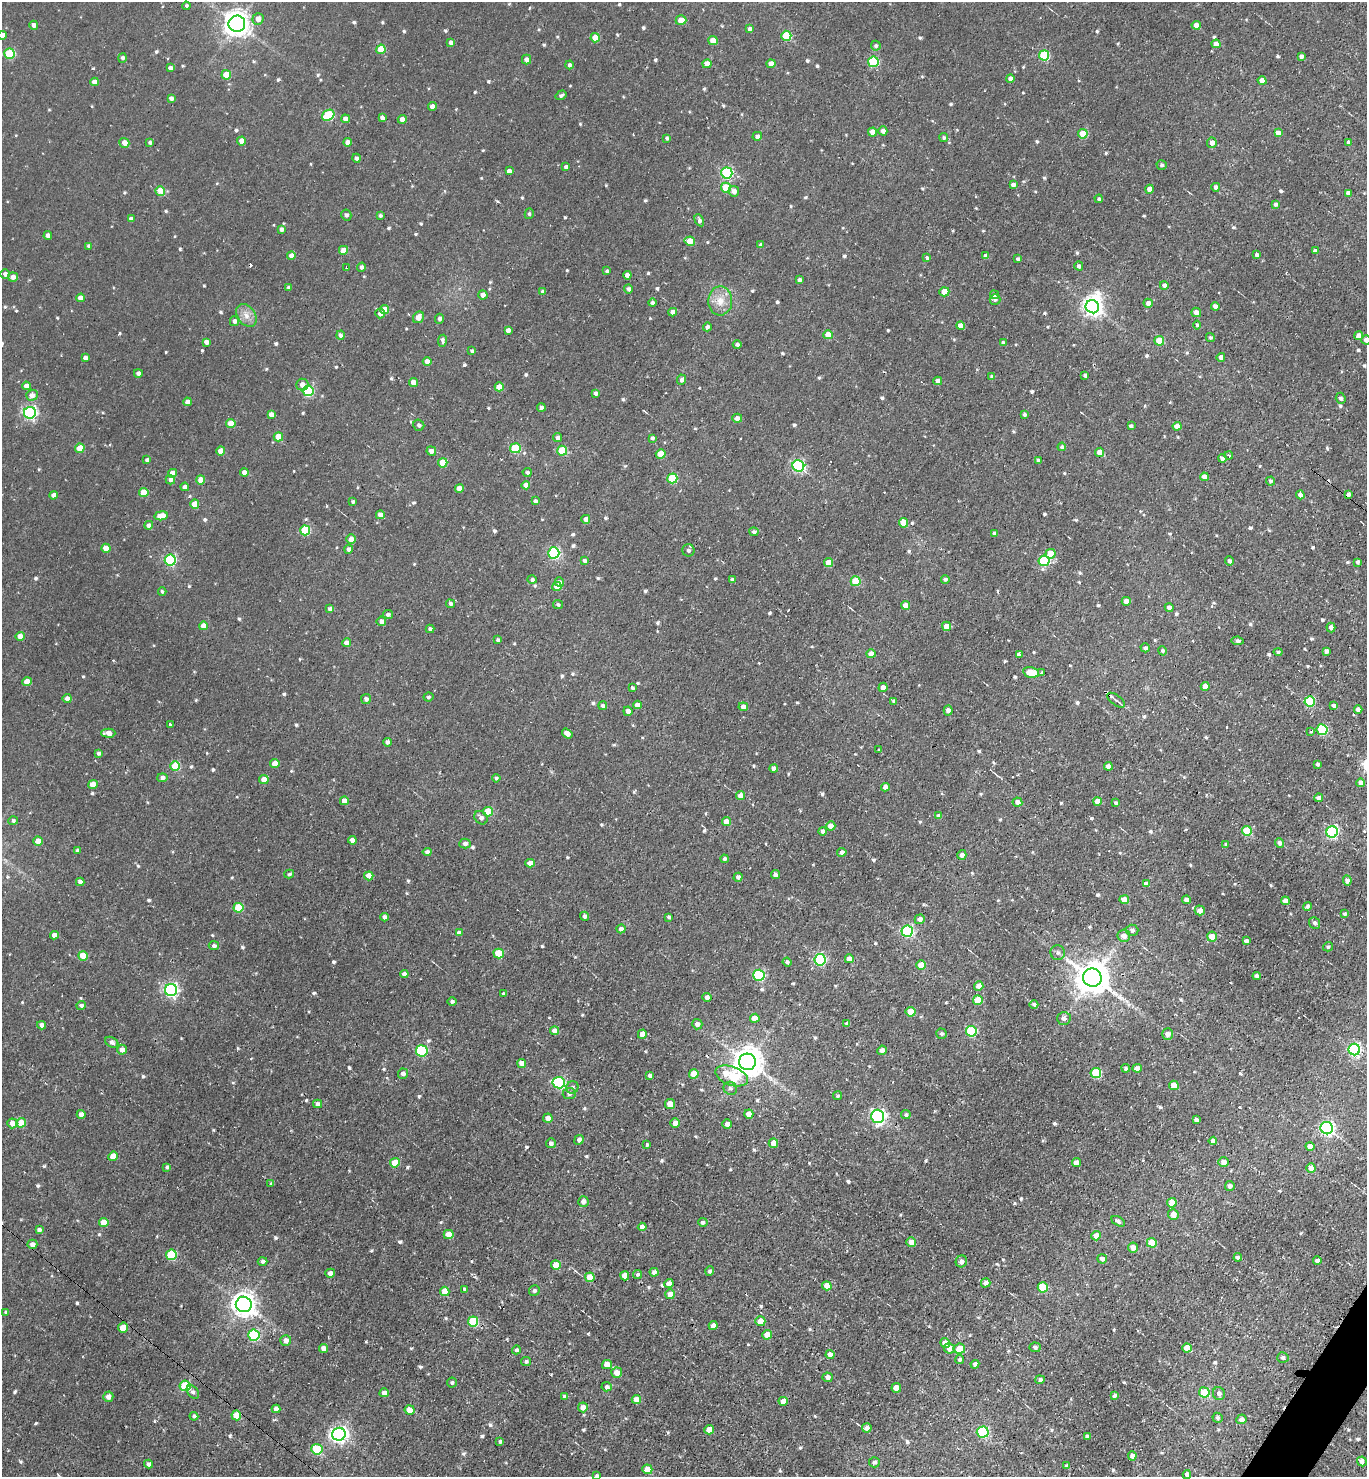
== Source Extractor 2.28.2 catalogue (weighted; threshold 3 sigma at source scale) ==
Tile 6 of 4 x 4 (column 2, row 2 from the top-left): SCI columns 1749-3113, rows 2996-4470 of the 5989 x 5982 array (HDU 1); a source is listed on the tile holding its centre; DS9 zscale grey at full resolution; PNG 1369 x 1479 px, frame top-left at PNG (2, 2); each listed source drawn as its Kron ellipse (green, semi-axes under 4 px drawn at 4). Shown black and unused: <1% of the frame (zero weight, under 2 of 3 exposures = <1% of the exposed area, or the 3 px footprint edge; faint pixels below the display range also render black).
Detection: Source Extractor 2.28.2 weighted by HDU 2 'WHT'; one run over the whole footprint, this tile lists its part. Background 0.00556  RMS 0.0037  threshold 0.0165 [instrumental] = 3 sigma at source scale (4.5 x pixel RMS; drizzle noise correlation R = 1.50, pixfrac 1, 0.05/0.05 arcsec/px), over >= 5 px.
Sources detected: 804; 1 inside a brighter object's white glare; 5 cosmic-ray / hot-pixel residue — neither listed nor drawn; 2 inside a brighter listed object's ellipse — not listed separately; of the other 796, all 500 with FLUX_AUTO >= 0.679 (the completeness limit of this list) listed and drawn (296 fainter detections not listed), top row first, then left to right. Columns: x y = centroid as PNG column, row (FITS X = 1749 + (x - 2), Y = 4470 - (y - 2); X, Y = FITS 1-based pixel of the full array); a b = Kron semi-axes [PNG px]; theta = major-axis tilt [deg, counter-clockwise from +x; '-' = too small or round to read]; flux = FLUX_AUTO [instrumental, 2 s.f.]
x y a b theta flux
186 6 4 4 - 0.76
258 19 6 5 - 2.2
681 20 5 5 - 5.3
237 24 8 8 - 370
34 25 4 4 - 1.5
1196 25 4 4 - 3.5
749 29 4 4 - 1
3 35 4 4 - 2
786 36 5 5 - 15
595 38 4 4 - 6.9
713 40 4 4 - 4.5
451 43 4 4 - 1.9
1216 44 4 4 - 3.7
876 46 5 5 - 0.81
381 49 4 4 - 9.9
9 54 5 5 - 21
1044 55 5 5 - 21
1301 57 4 4 - 1.4
123 58 5 4 - 1
527 60 5 4 - 1.7
873 62 5 5 - 27
707 64 4 4 - 3.2
771 64 4 4 - 3.2
569 65 4 4 - 0.92
170 68 4 4 - 1.3
226 75 5 4 - 7.8
1010 79 4 4 - 1.5
1262 81 4 4 - 3.5
94 82 4 4 - 2.5
561 95 6 3 34 0.77
171 98 4 4 - 1.4
432 106 4 4 - 2.2
328 115 7 5 33 24
382 118 4 4 - 1.6
346 119 4 4 - 1.9
402 119 4 4 - 2.7
883 131 4 4 - 1.6
873 132 4 4 - 5.5
1278 133 4 4 - 2.6
1083 134 5 4 - 9.3
757 136 5 4 - 1
944 137 4 4 - 0.75
667 138 4 4 - 0.8
242 141 4 4 - 3.3
150 142 4 4 - 0.68
347 142 4 4 - 2.2
1348 142 4 3 - 0.74
124 143 5 5 - 3
1212 143 5 5 - 2.3
357 158 4 4 - 0.97
1162 165 5 5 - 0.78
566 167 4 4 - 1.3
509 171 4 4 - 2
727 173 5 5 - 40
1013 185 4 4 - 1.6
1216 187 4 4 - 1.2
726 188 5 5 - 10
1150 189 4 4 - 3
160 191 5 4 - 7.8
734 191 5 5 - 2
1348 193 4 4 - 1.7
1099 199 4 4 - 0.82
1275 204 4 3 - 0.97
529 214 5 4 - 0.68
346 215 5 5 - 0.95
380 216 4 4 - 0.72
131 219 4 4 - 1.3
699 220 6 4 -61 0.97
281 229 4 3 - 1.2
48 236 4 4 - 1.6
690 241 5 4 - 5.8
761 245 4 3 - 1.1
88 246 4 4 - 0.85
343 250 4 4 - 4.1
1315 251 4 4 - 1.3
1257 255 4 3 - 1.1
291 256 4 4 - 3
986 256 4 4 - 1.7
927 258 4 3 - 0.73
1018 259 4 4 - 1.1
1079 266 4 4 - 1.2
361 267 4 4 - 1
346 268 3 2 - 0.8
607 271 4 4 - 0.74
5 274 5 5 - 1.5
627 275 4 4 - 1.9
13 277 5 4 - 2
799 280 4 3 - 1
1164 285 4 4 - 1.4
289 287 4 4 - 0.9
629 289 4 4 - 1.2
543 291 4 4 - 0.72
944 292 5 4 - 4.9
483 295 4 4 - 1.7
994 295 4 4 - 1.2
80 298 4 4 - 2.9
995 300 5 5 - 0.91
720 301 14 12 87 4.7
653 303 4 4 - 1
1148 303 4 4 - 2.2
1215 306 4 4 - 1.7
1092 307 7 6 - 180
384 310 4 4 - 5.1
673 312 4 4 - 2.2
1196 312 5 5 - 2.1
380 314 5 4 - 1.7
246 315 12 9 -55 2.8
418 317 6 5 - 3
439 319 5 4 - 1.1
234 321 5 4 - 1.2
1197 325 4 4 - 0.77
961 326 4 4 - 4.1
707 327 4 4 - 1.2
508 330 4 4 - 1.8
341 335 4 4 - 1.5
828 335 4 4 - 5.3
1359 336 4 4 - 2.4
1210 337 4 4 - 0.68
1366 340 4 4 - 1.7
442 341 6 3 82 1.7
1159 341 5 4 - 7.3
206 342 4 4 - 1.9
1003 343 4 4 - 0.85
737 345 4 4 - 1.1
472 351 3 3 - 0.71
1221 357 4 4 - 1.8
85 358 4 4 - 1.5
427 361 4 4 - 2.7
138 373 4 4 - 1.3
1085 375 3 3 - 0.84
992 377 4 4 - 1.3
682 380 5 4 - 1.2
938 381 4 4 - 2.4
413 382 4 4 - 3.5
302 385 6 6 - 2.1
26 386 4 4 - 2.6
499 387 4 4 - 6
308 391 5 5 - 32
596 393 4 3 - 1.2
32 395 6 5 - 2.1
1341 398 5 4 - 0.91
187 402 4 4 - 2.2
541 407 4 4 - 0.86
30 413 6 6 - 72
271 414 4 4 - 2
1024 414 3 3 - 0.81
737 418 5 4 - 1.7
231 423 4 4 - 5.6
419 425 6 5 - 1
1131 426 4 3 - 0.87
1177 426 4 4 - 3.2
278 437 4 4 - 5.4
558 438 4 4 - 1.6
652 438 4 4 - 0.83
1062 447 4 4 - 0.93
80 448 5 4 - 6.9
515 448 5 5 - 17
221 451 4 4 - 4.3
431 451 5 4 - 1.8
562 451 5 5 - 13
1100 452 5 4 - 5.1
661 454 5 4 - 7.8
1229 456 4 2 - 0.72
1222 458 4 3 - 1.4
147 460 4 4 - 1.1
1038 461 3 3 - 0.97
443 463 5 4 - 7.9
798 466 6 5 - 50
244 472 4 4 - 2.1
527 472 4 4 - 0.84
172 473 4 4 - 3.9
1204 477 4 4 - 2.7
672 478 5 5 - 17
170 480 5 4 - 1.3
201 480 4 4 - 4.9
1270 481 4 4 - 0.84
526 485 4 4 - 2.5
185 487 4 4 - 1.4
459 488 4 4 - 3.2
144 493 5 4 - 7.4
1349 494 4 3 - 1.4
54 495 4 4 - 2.4
1300 495 4 4 - 1.9
535 501 4 3 - 0.9
353 502 4 3 - 0.68
195 504 4 4 - 6.3
380 515 4 4 - 2.8
161 516 7 4 8 5.7
586 519 4 4 - 1.8
903 523 5 4 - 4.8
149 525 4 4 - 1.7
305 530 5 5 - 17
754 532 5 4 - 0.85
994 533 4 4 - 1
351 539 4 4 - 2.8
106 548 4 4 - 4.3
349 549 4 4 - 1.5
688 550 6 6 - 1.1
554 553 5 5 - 40
1050 554 5 4 - 5.8
170 560 5 5 - 37
584 560 4 4 - 1
1044 561 5 5 - 25
1229 561 5 4 - 0.96
1357 562 4 3 - 0.93
828 563 4 4 - 6
532 579 4 4 - 0.83
945 579 4 4 - 0.83
732 580 4 3 - 0.95
856 581 5 5 - 10
559 582 5 4 - 1.5
557 587 4 4 - 4.5
162 591 4 4 - 0.73
1126 601 4 4 - 3.7
450 604 4 4 - 0.88
558 605 5 4 - 0.73
905 605 4 4 - 3.1
1169 608 4 4 - 1.6
330 609 4 4 - 1.1
388 614 5 4 - 0.97
381 621 5 5 - 1.9
203 626 4 4 - 3.4
946 626 4 4 - 4.1
1331 628 5 4 - 1.9
430 629 4 4 - 0.96
20 636 4 4 - 3.8
498 640 4 3 - 0.83
1237 641 6 4 -10 0.73
347 643 4 4 - 2.3
1145 648 4 4 - 1.1
1162 651 5 4 - 0.9
1326 651 4 4 - 1.4
1278 652 4 4 - 0.89
871 654 4 4 - 3.1
1019 654 4 3 - 2.5
1031 672 8 5 -13 8.6
1042 673 4 3 - 6.6
27 682 4 4 - 4.1
1205 686 4 4 - 3.5
883 687 5 4 - 2.1
632 688 4 4 - 0.68
428 697 5 4 - 0.71
67 699 4 4 - 2.3
366 699 5 5 - 1.3
1116 700 10 5 -36 1.1
894 701 4 3 - 0.84
1310 701 5 5 - 21
637 705 4 4 - 2.7
603 706 4 4 - 0.95
1334 706 4 4 - 1.5
743 707 5 4 - 2.2
948 710 5 4 - 1.6
1358 710 4 4 - 2.5
628 711 4 4 - 1.9
170 724 3 3 - 0.97
1322 730 5 5 - 31
1311 731 4 3 - 0.8
108 733 7 4 0 2.6
567 733 6 4 -36 2
387 742 4 4 - 1.1
879 750 3 3 - 1.7
98 753 3 3 - 0.76
275 764 5 4 - 5.4
1317 764 4 4 - 0.88
175 766 5 5 - 14
1108 766 4 4 - 2.6
774 768 4 4 - 1.6
162 778 5 4 - 1.6
496 778 4 4 - 0.75
264 779 4 4 - 4.3
1361 783 4 4 - 2
93 784 5 4 - 4.7
885 787 4 4 - 2.1
740 796 4 4 - 3.4
1319 798 4 4 - 2
344 801 4 4 - 2.4
1098 801 4 4 - 3.4
1017 802 5 4 - 1.8
1116 803 4 3 - 1
488 812 5 5 - 11
938 816 4 4 - 0.87
481 818 7 6 - 1.4
13 821 5 4 - 0.85
726 822 4 4 - 3.2
831 826 4 4 - 3.9
822 831 4 4 - 1.2
1247 831 5 5 - 14
1332 832 6 5 - 57
352 840 4 4 - 2.3
38 841 4 4 - 4
1280 843 4 4 - 1.4
465 844 5 5 - 1.3
1226 844 4 3 - 0.79
77 850 4 4 - 1
427 852 4 4 - 1.3
842 852 5 4 - 1.7
962 855 5 4 - 1.9
725 859 4 4 - 0.92
530 863 4 4 - 2.4
289 874 5 4 - 0.71
775 875 4 4 - 1.7
369 876 4 4 - 4.8
738 877 4 4 - 1.2
1347 880 5 4 - 1.4
80 882 4 4 - 1.4
1146 884 4 4 - 2.1
1124 900 5 4 - 5.2
1186 900 4 4 - 2.3
1285 901 4 4 - 2.3
1307 906 4 4 - 1
238 908 5 5 - 12
1200 910 5 5 - 2
1344 914 3 3 - 0.79
584 916 4 4 - 1.1
385 917 4 4 - 1.3
669 917 4 3 - 0.81
920 919 5 4 - 1.8
1315 923 6 5 - 0.97
621 929 4 4 - 1.5
1132 930 6 5 - 1.3
907 931 6 5 - 52
459 933 4 4 - 1.9
54 935 4 4 - 2.2
1124 936 6 6 - 2
1212 937 5 5 - 5.3
1246 941 4 4 - 1.2
214 946 5 4 - 1.1
1328 947 5 4 - 0.76
499 953 5 5 - 11
1058 953 7 7 - 1.2
83 956 5 4 - 6.6
849 959 4 4 - 2.5
820 960 5 5 - 37
787 962 4 4 - 1
921 965 5 4 - 4.7
404 974 4 4 - 1.5
759 975 5 5 - 36
1257 976 4 3 - 1.2
1092 978 9 9 - 830
979 986 4 4 - 2.8
171 990 6 6 - 80
503 994 4 3 - 0.77
707 997 4 4 - 1.7
978 1000 5 5 - 9.7
452 1001 4 4 - 0.93
1034 1004 4 4 - 0.73
81 1005 5 4 - 1.1
911 1012 5 4 - 7.4
755 1018 5 4 - 5.1
1064 1018 7 6 - 1.3
697 1024 5 5 - 1.5
847 1024 4 4 - 1.2
41 1025 4 4 - 1.5
555 1031 4 4 - 2.9
971 1031 5 5 - 31
642 1034 5 4 - 3.6
941 1034 5 5 - 0.86
1168 1034 6 5 - 1.8
112 1042 7 5 -29 1
1354 1049 6 5 - 64
122 1050 5 5 - 2.2
882 1050 5 4 - 1.4
422 1051 6 5 - 35
747 1062 8 8 - 590
522 1063 5 4 - 2.7
1126 1068 4 4 - 0.85
1137 1068 4 4 - 2.3
1096 1073 5 5 - 21
403 1074 5 5 - 1.4
694 1074 5 5 - 6.7
650 1076 4 4 - 1.1
732 1076 17 9 -20 17
559 1083 6 5 - 43
1174 1085 5 5 - 5.3
572 1087 6 6 - 1
730 1088 7 6 - 1
569 1094 6 5 - 1.1
837 1096 4 4 - 0.68
318 1104 4 4 - 1.4
670 1104 5 5 - 5.7
81 1114 4 4 - 2.2
749 1114 4 4 - 3
906 1115 5 4 - 0.86
878 1116 6 6 - 76
548 1118 4 4 - 2.1
1196 1120 4 4 - 1.3
12 1123 5 5 - 3.2
21 1123 5 4 - 6.8
675 1123 5 4 - 2.7
727 1124 5 4 - 1.6
1327 1128 6 6 - 80
579 1140 5 4 - 1.2
1213 1141 4 4 - 1.6
551 1143 5 5 - 1.1
773 1143 5 4 - 4.5
647 1145 4 3 - 0.72
1310 1146 4 4 - 3.4
113 1156 5 4 - 4.8
1224 1162 5 4 - 2
395 1163 5 5 - 8
1076 1163 4 4 - 2.5
167 1167 4 4 - 0.88
1311 1168 4 4 - 3.1
271 1184 4 3 - 0.87
1230 1186 5 5 - 1.3
583 1202 5 5 - 1.7
1172 1203 5 4 - 5.2
1173 1214 5 5 - 2.7
1118 1221 7 4 -29 1.4
703 1222 5 4 - 0.94
104 1223 5 4 - 5.5
642 1227 4 4 - 2
39 1230 4 4 - 1.2
449 1234 5 4 - 5.5
1096 1236 5 4 - 3.8
911 1242 5 5 - 3.4
1152 1243 5 5 - 6.7
32 1244 5 4 - 1.9
1133 1247 5 5 - 2.6
171 1255 5 5 - 23
1238 1257 4 4 - 1.1
1102 1259 5 4 - 1.6
263 1261 5 4 - 1.1
961 1261 6 5 - 1.3
1317 1261 4 4 - 2.9
556 1265 5 4 - 5.8
710 1271 4 4 - 0.91
654 1272 4 4 - 1.4
330 1273 5 4 - 2
637 1274 4 4 - 0.95
625 1276 4 4 - 4.3
590 1277 5 4 - 6.4
669 1283 5 4 - 1.9
986 1283 5 4 - 1.8
827 1286 5 4 - 4.5
1043 1287 5 5 - 14
465 1289 4 4 - 0.78
445 1291 5 4 - 6.4
534 1291 5 5 - 0.94
670 1294 5 5 - 3.1
244 1304 8 7 - 330
6 1312 4 4 - 0.78
473 1321 5 5 - 18
760 1321 5 5 - 3.7
713 1325 4 4 - 2.1
123 1328 5 5 - 6.6
254 1335 5 5 - 27
767 1335 5 4 - 4.7
286 1341 5 5 - 2.2
945 1343 5 4 - 3.6
1035 1347 5 4 - 0.97
323 1348 4 4 - 2.3
949 1348 5 5 - 2.9
1187 1348 5 4 - 5.2
959 1349 6 5 - 6.1
516 1350 4 4 - 1.2
830 1355 4 4 - 2.3
1283 1357 6 5 - 1.2
960 1360 4 4 - 0.81
526 1362 5 4 - 0.83
607 1364 5 4 - 3.3
975 1364 4 4 - 1.3
617 1373 5 5 - 3.3
827 1377 5 4 - 1.6
1040 1380 5 4 - 0.98
452 1382 5 5 - 0.74
185 1386 5 5 - 20
607 1387 5 4 - 1
896 1388 5 4 - 5.6
193 1392 7 5 -52 1.1
1204 1392 5 5 - 14
384 1393 4 4 - 2.3
1219 1393 6 6 - 1.4
565 1396 4 3 - 0.82
1114 1396 4 3 - 1
108 1397 5 5 - 2.1
636 1399 4 4 - 3.6
783 1401 4 4 - 4
583 1407 5 5 - 2.4
276 1409 4 4 - 1.8
410 1410 5 5 - 4.4
236 1415 5 5 - 7.6
194 1416 4 4 - 0.86
1217 1418 5 5 - 0.89
1241 1419 5 5 - 2.1
867 1428 5 4 - 1.5
709 1430 5 4 - 4.5
983 1432 6 5 - 30
339 1434 7 6 - 150
1087 1436 3 3 - 0.88
500 1442 4 3 - 0.68
317 1449 5 5 - 18
1132 1456 4 4 - 1.7
1362 1461 5 4 - 1.8
874 1462 5 5 - 1
149 1464 4 4 - 1.3
1067 1466 4 4 - 1
647 1469 5 5 - 5.7
1187 1474 4 4 - 1.8
597 1476 4 3 - 0.85
Overlapping masked pixels (flux is a lower limit): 4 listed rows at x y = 1092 978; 318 1104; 123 1328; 236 1415
Isophote crosses this tile's border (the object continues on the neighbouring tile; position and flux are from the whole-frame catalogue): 5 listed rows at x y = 3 35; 9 54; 1366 340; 1187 1474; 597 1476